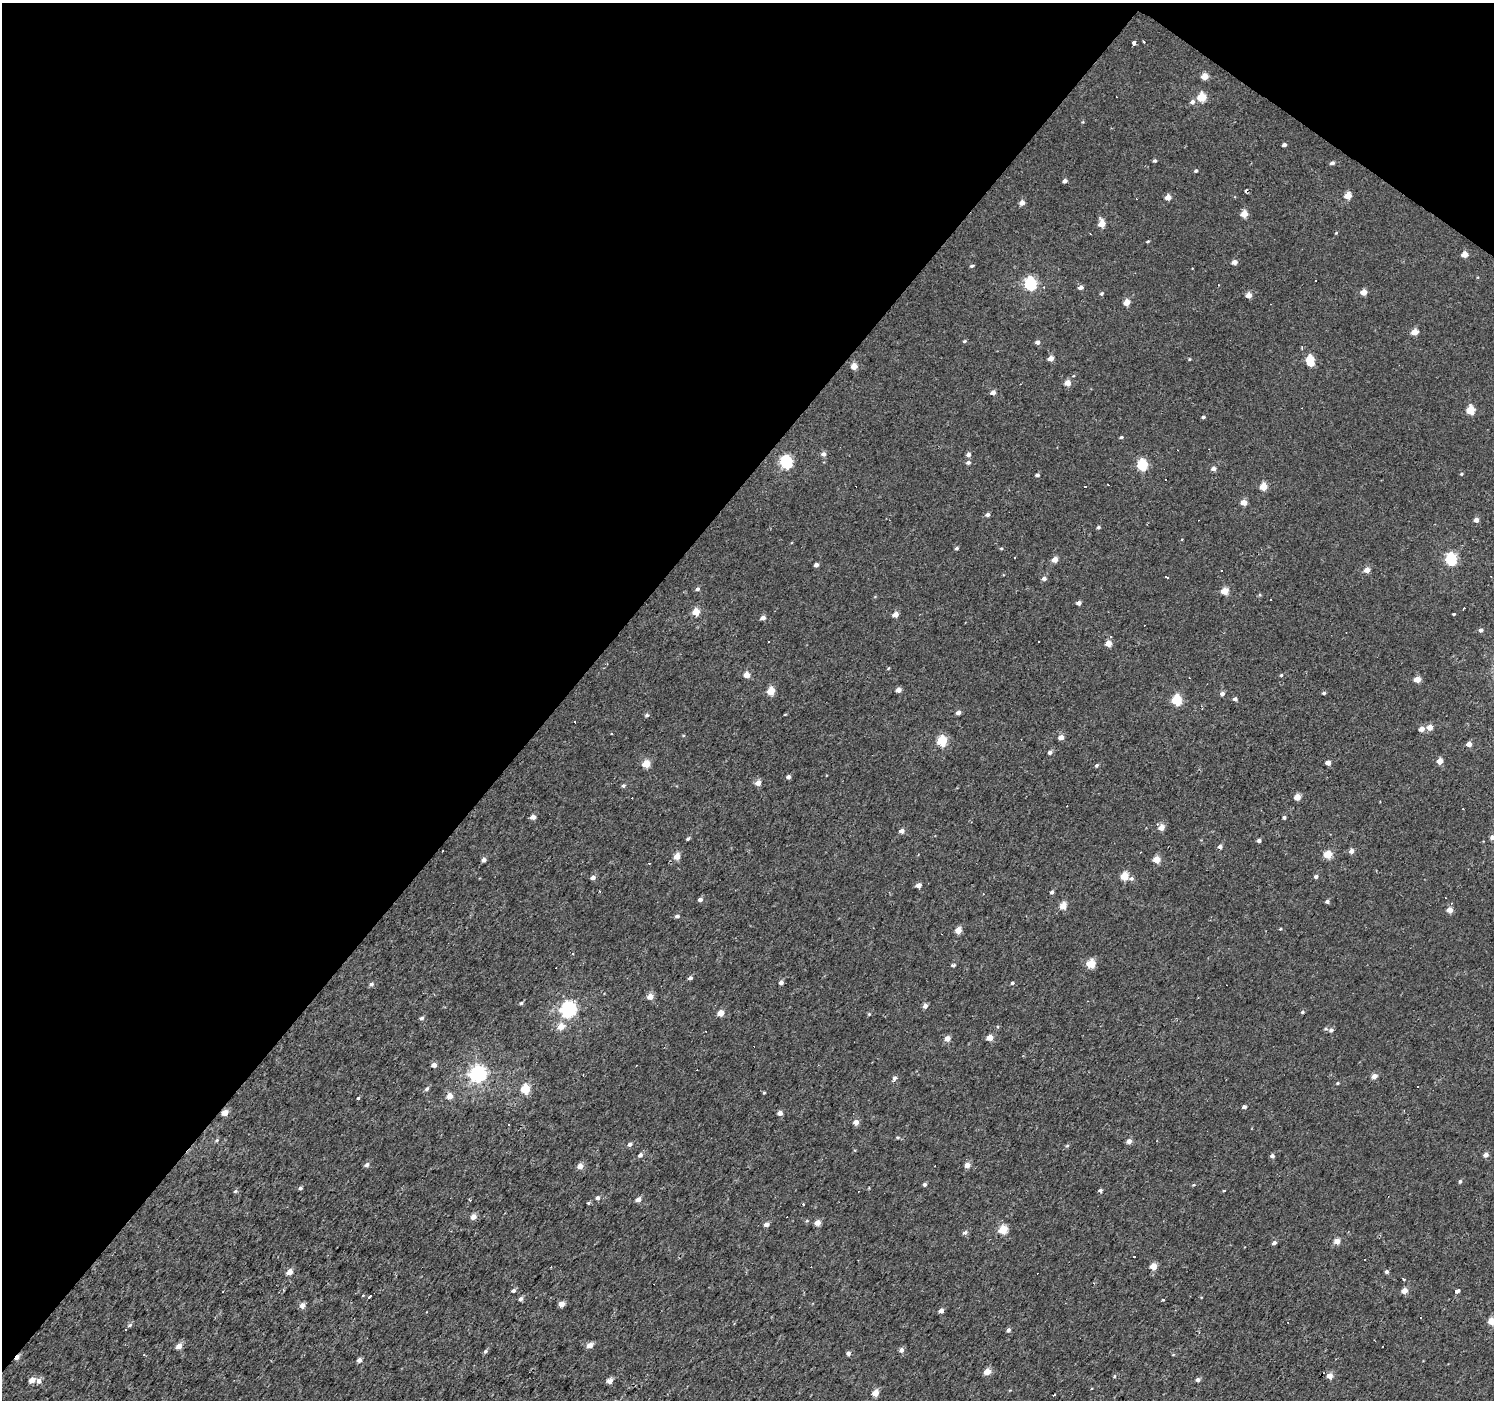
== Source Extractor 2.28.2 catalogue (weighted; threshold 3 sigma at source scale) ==
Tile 2 of 4 x 4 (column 2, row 1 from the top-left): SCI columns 1493-2984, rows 4370-5767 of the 5971 x 6007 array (HDU 1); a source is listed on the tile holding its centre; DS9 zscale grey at full resolution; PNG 1496 x 1402 px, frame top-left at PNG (2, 3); no overlay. Shown black and unused: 40% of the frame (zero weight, under 2 of 3 exposures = <1% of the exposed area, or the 3 px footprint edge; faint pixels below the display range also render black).
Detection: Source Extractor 2.28.2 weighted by HDU 2 'WHT'; one run over the whole footprint, this tile lists its part. Background 0.00425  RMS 0.0033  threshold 0.0147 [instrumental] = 3 sigma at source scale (4.5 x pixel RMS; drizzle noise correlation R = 1.50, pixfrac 1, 0.0396/0.0396 arcsec/px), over >= 5 px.
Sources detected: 269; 45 cosmic-ray / hot-pixel residue — not listed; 1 inside a brighter listed object's ellipse — not listed separately; the other 223 listed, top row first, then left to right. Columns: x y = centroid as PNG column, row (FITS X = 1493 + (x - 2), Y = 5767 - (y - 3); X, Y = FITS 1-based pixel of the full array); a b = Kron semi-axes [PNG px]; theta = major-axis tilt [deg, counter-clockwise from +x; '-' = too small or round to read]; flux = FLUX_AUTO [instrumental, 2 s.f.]
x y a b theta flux
1143 42 3 3 - 0.62
1134 43 3 3 - 4.4
1205 76 5 4 - 4
1202 97 5 5 - 10
1192 102 6 5 - 0.98
1083 122 5 3 - 0.29
1284 145 4 3 - 0.86
1155 161 4 4 - 0.5
1332 163 5 4 - 0.9
1196 171 4 4 - 0.48
1065 181 4 4 - 1
1348 196 5 5 - 5.6
1168 197 5 4 - 3
1022 203 5 4 - 1.9
1244 214 5 5 - 4.7
1102 224 5 5 - 5.7
1336 233 4 3 - 0.26
1148 242 4 3 - 0.38
1465 255 5 4 - 3.4
1234 262 5 4 - 2
972 266 4 3 - 0.53
1316 281 3 3 - 0.49
1030 284 6 6 - 48
1081 287 5 4 - 1.4
1364 292 5 4 - 3.3
1101 293 5 4 - 0.48
1249 295 5 4 - 3
1127 302 5 4 - 4.1
1415 332 5 4 - 4.7
964 341 5 3 - 0.42
1037 342 5 5 - 1.1
1302 348 4 2 - 0.27
1051 358 5 4 - 2.8
1190 359 5 3 - 0.28
1310 360 8 5 -75 13
854 366 5 4 - 4.4
1067 383 5 4 - 3.6
993 392 5 4 - 1.8
1470 410 5 5 - 8.5
1203 417 4 4 - 0.53
1121 437 4 3 - 0.48
823 454 6 5 - 1.2
968 454 5 5 - 1.2
786 462 6 6 - 40
968 462 6 5 - 0.79
1142 465 6 5 - 23
1213 469 5 5 - 1.3
1462 474 4 3 - 0.36
1037 475 4 4 - 0.77
1263 486 5 4 - 6.9
1244 502 5 4 - 3.1
987 514 4 4 - 1.1
1476 520 5 4 - 1.6
1098 527 4 4 - 0.61
957 548 4 4 - 0.6
1001 548 5 3 - 0.33
1451 559 6 6 - 35
1055 560 5 4 - 3.2
816 565 4 4 - 1.3
1367 570 5 4 - 2.9
1167 577 3 3 - 0.63
1044 578 5 5 - 1.1
697 589 5 4 - 0.79
1225 591 5 4 - 6.1
1079 603 4 4 - 1.4
696 612 5 4 - 6
1454 614 3 2 - 0.32
895 615 5 4 - 2.9
763 618 5 4 - 1.7
1481 630 4 4 - 0.96
1111 636 3 3 - 1.3
1038 641 3 2 - 0.32
1108 644 4 4 - 4.3
889 668 5 3 - 0.26
747 675 5 4 - 3.8
1281 675 4 4 - 0.38
1417 679 5 4 - 4.1
898 690 4 4 - 2.4
771 691 5 5 - 7.5
1222 693 5 4 - 1.2
1324 693 4 3 - 0.57
1235 699 5 4 - 0.86
1177 700 5 5 - 21
958 712 4 4 - 1.5
785 714 4 3 - 0.25
647 715 6 4 29 0.66
1430 727 5 5 - 3.3
1421 729 5 4 - 2.4
1061 737 5 5 - 1.8
942 741 5 5 - 17
1469 744 4 4 - 2.8
1050 752 5 5 - 0.89
1440 761 4 4 - 3.8
1328 763 4 4 - 2.3
646 764 5 4 - 7.4
1097 765 5 4 - 0.54
788 777 4 4 - 0.96
758 783 5 5 - 2.5
623 786 5 4 - 0.58
1297 797 5 4 - 4.7
533 817 5 4 - 2
1284 817 4 3 - 0.65
1161 827 5 5 - 2.7
902 831 5 4 - 1.6
1492 837 5 5 - 1.3
688 839 5 3 - 0.5
1259 841 4 3 - 1
1220 847 4 4 - 1.3
1351 851 4 4 - 2
1328 854 5 4 - 8.1
677 856 5 4 - 4.6
484 860 4 4 - 1.2
1156 860 5 4 - 5.7
649 863 3 2 - 0.41
1124 876 5 5 - 8.7
1316 876 5 4 - 0.9
593 877 4 4 - 1.5
1131 878 6 5 - 0.77
918 885 4 4 - 2.4
1052 892 4 4 - 0.8
983 894 3 3 - 0.39
700 899 4 4 - 1.3
1327 901 4 4 - 0.74
1063 906 5 4 - 5.2
1450 910 4 4 - 3
677 916 5 4 - 0.9
1280 929 3 3 - 0.3
958 930 5 4 - 4.2
573 953 3 3 - 0.38
1091 964 5 5 - 9.2
953 965 7 3 12 0.44
690 978 4 3 - 1
781 982 4 4 - 1.3
1012 983 4 4 - 0.46
371 984 5 5 - 0.77
650 997 5 5 - 3.3
521 1003 5 4 - 0.54
925 1006 5 4 - 1.6
568 1009 7 6 - 77
1302 1012 4 4 - 0.53
721 1013 5 4 - 4.7
869 1014 4 4 - 0.37
422 1018 5 4 - 0.71
561 1026 6 6 - 3.6
1331 1030 6 5 - 0.95
947 1038 5 4 - 2.7
990 1038 5 4 - 4.2
434 1065 4 4 - 2.2
478 1074 6 6 - 110
1374 1076 5 4 - 2.4
895 1078 6 5 - 0.9
1338 1083 5 3 - 0.3
427 1089 5 5 - 0.81
525 1089 5 5 - 15
764 1093 3 3 - 0.31
449 1096 5 4 - 4.2
358 1098 4 3 - 0.33
1244 1107 4 4 - 0.95
225 1113 4 4 - 4.7
780 1113 4 4 - 1.9
856 1122 5 4 - 2.4
509 1125 3 3 - 0.99
898 1137 4 4 - 0.39
217 1140 5 4 - 0.44
1129 1141 5 4 - 2.1
630 1144 5 4 - 1
1067 1146 6 3 20 0.37
640 1155 5 5 - 1
1486 1155 5 4 - 1.6
1272 1156 4 4 - 0.98
367 1165 6 4 18 1
967 1165 5 4 - 2.6
580 1166 5 4 - 3.3
1460 1181 4 3 - 0.55
925 1184 4 4 - 0.8
1194 1185 5 4 - 0.37
300 1188 4 4 - 0.72
1224 1190 4 2 - 0.27
235 1191 5 4 - 0.5
1100 1191 4 3 - 1.1
598 1198 5 4 - 0.96
638 1199 5 4 - 2.1
588 1203 4 4 - 0.35
803 1204 3 3 - 0.77
473 1217 5 5 - 2.4
817 1223 4 4 - 3.5
766 1224 4 4 - 1.8
1003 1229 5 4 - 12
965 1232 6 4 23 1.1
1337 1241 4 4 - 3.2
1274 1243 5 4 - 0.89
1153 1266 4 4 - 5.8
290 1272 5 4 - 3.2
1387 1272 4 4 - 0.83
1403 1279 4 2 - 0.46
1094 1283 3 3 - 0.42
513 1290 5 4 - 0.99
1457 1290 4 3 - 6.2
1404 1291 4 4 - 3.5
370 1296 4 3 - 1.6
521 1299 6 5 - 0.91
1163 1300 3 3 - 0.26
561 1304 4 4 - 3.4
302 1305 5 4 - 2.5
941 1311 4 4 - 2.1
1491 1321 4 4 - 6.2
130 1325 6 4 28 0.66
1008 1330 5 4 - 0.98
590 1345 5 4 - 3.3
179 1346 5 4 - 3.1
902 1350 5 4 - 1.5
485 1351 5 5 - 0.67
848 1353 4 4 - 1.1
359 1360 4 4 - 1.7
987 1371 4 4 - 4.9
1114 1376 4 4 - 0.37
1330 1376 4 4 - 3.3
32 1380 5 4 - 2.8
1198 1380 4 4 - 1.2
39 1381 6 6 - 1.4
609 1381 4 4 - 4
875 1393 5 4 - 5.3
1053 1395 3 2 - 0.77
Overlapping masked pixels (flux is a lower limit): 1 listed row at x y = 225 1113
Isophote crosses this tile's border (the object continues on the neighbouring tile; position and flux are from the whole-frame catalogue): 2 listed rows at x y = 1492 837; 1491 1321